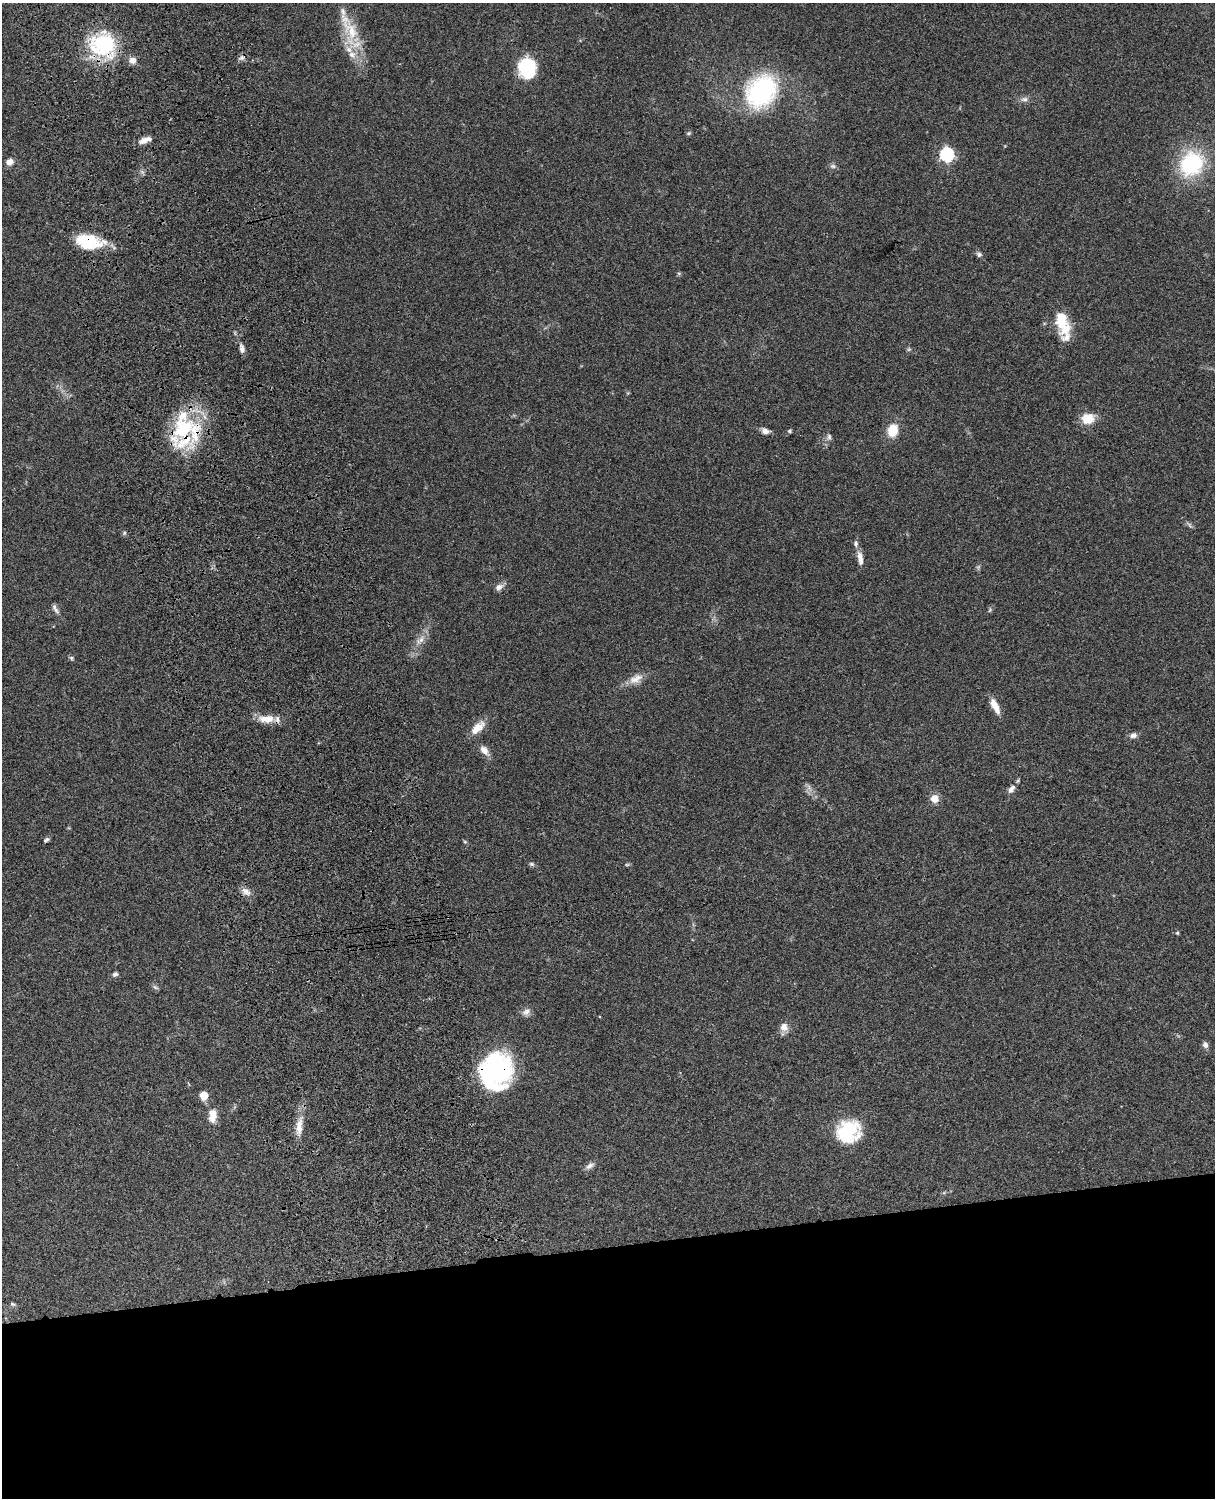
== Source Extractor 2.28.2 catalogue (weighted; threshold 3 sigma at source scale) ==
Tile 11 of 4 x 3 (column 3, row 3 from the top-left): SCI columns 2545-3757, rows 277-1772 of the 5088 x 4927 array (HDU 1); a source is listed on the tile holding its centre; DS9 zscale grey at full resolution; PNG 1217 x 1500 px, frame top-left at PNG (2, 3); no overlay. Shown black and unused: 17% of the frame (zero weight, under 3 of 4 exposures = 6% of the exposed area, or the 3 px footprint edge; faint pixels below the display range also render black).
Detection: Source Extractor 2.28.2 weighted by HDU 2 'WHT'; one run over the whole footprint, this tile lists its part. Background 0.103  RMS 0.0064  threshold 0.0288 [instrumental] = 3 sigma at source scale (4.5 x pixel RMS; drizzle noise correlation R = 1.50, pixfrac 1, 0.05/0.05 arcsec/px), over >= 5 px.
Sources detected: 67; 2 too faint to see at this stretch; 2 inside a brighter object's white glare — not listed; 6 inside a brighter listed object's ellipse — not listed separately; the other 57 listed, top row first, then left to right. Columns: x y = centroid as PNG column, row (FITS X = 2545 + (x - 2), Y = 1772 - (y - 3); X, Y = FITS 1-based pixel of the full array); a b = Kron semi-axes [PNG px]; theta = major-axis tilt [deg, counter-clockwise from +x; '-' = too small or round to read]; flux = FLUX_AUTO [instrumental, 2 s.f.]
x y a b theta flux
351 31 54 15 -60 24
103 45 34 28 -23 49
242 58 8 6 50 2
527 68 20 17 -80 34
761 91 32 25 53 91
1024 99 11 6 6 2.4
689 133 6 4 16 1.1
144 140 13 8 23 4.4
947 154 6 6 - 110
9 162 8 7 - 4
1191 164 33 29 50 45
833 166 8 6 -20 1.6
88 241 29 15 -9 32
979 254 7 6 - 1.7
1062 317 15 13 -26 9.8
1067 337 15 11 36 5
242 348 12 6 -82 2.6
1088 418 17 13 6 10
185 430 44 34 -85 58
893 430 11 8 76 16
765 431 9 7 -14 3.2
790 431 5 4 - 0.92
829 437 10 6 83 1.9
124 533 6 5 - 1
860 558 18 6 -81 4.9
499 587 10 7 31 3.1
55 608 15 5 -64 2.3
990 610 6 4 71 0.87
420 640 18 7 45 5.4
71 658 6 5 - 1
636 679 22 10 28 7.1
995 706 19 7 -63 7.4
267 719 23 10 -1 9.1
478 728 23 10 44 8.4
1133 735 10 7 7 2.5
484 750 15 8 -52 4.6
1012 789 14 7 52 3.2
935 799 7 7 - 7.4
46 840 8 4 34 1.3
465 842 5 4 - 0.81
531 864 7 5 -27 1.2
627 865 6 4 0 0.83
246 891 15 8 -34 3.9
448 917 2 2 - 0.39
1177 933 5 4 - 0.78
115 974 6 6 - 1.6
155 987 9 4 -35 1.2
526 1012 13 9 33 3.2
784 1027 10 10 - 4.9
1205 1045 8 7 - 2.4
495 1072 37 32 50 84
204 1096 9 8 - 6.7
212 1116 17 10 -90 7.8
299 1126 27 9 84 8.9
848 1131 24 21 28 40
590 1166 13 7 32 2.9
13 1304 8 5 -26 1.2
Overlapping masked pixels (flux is a lower limit): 6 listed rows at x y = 103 45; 88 241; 185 430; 267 719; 448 917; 495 1072
Isophote crosses this tile's border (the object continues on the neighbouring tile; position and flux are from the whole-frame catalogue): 1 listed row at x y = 351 31